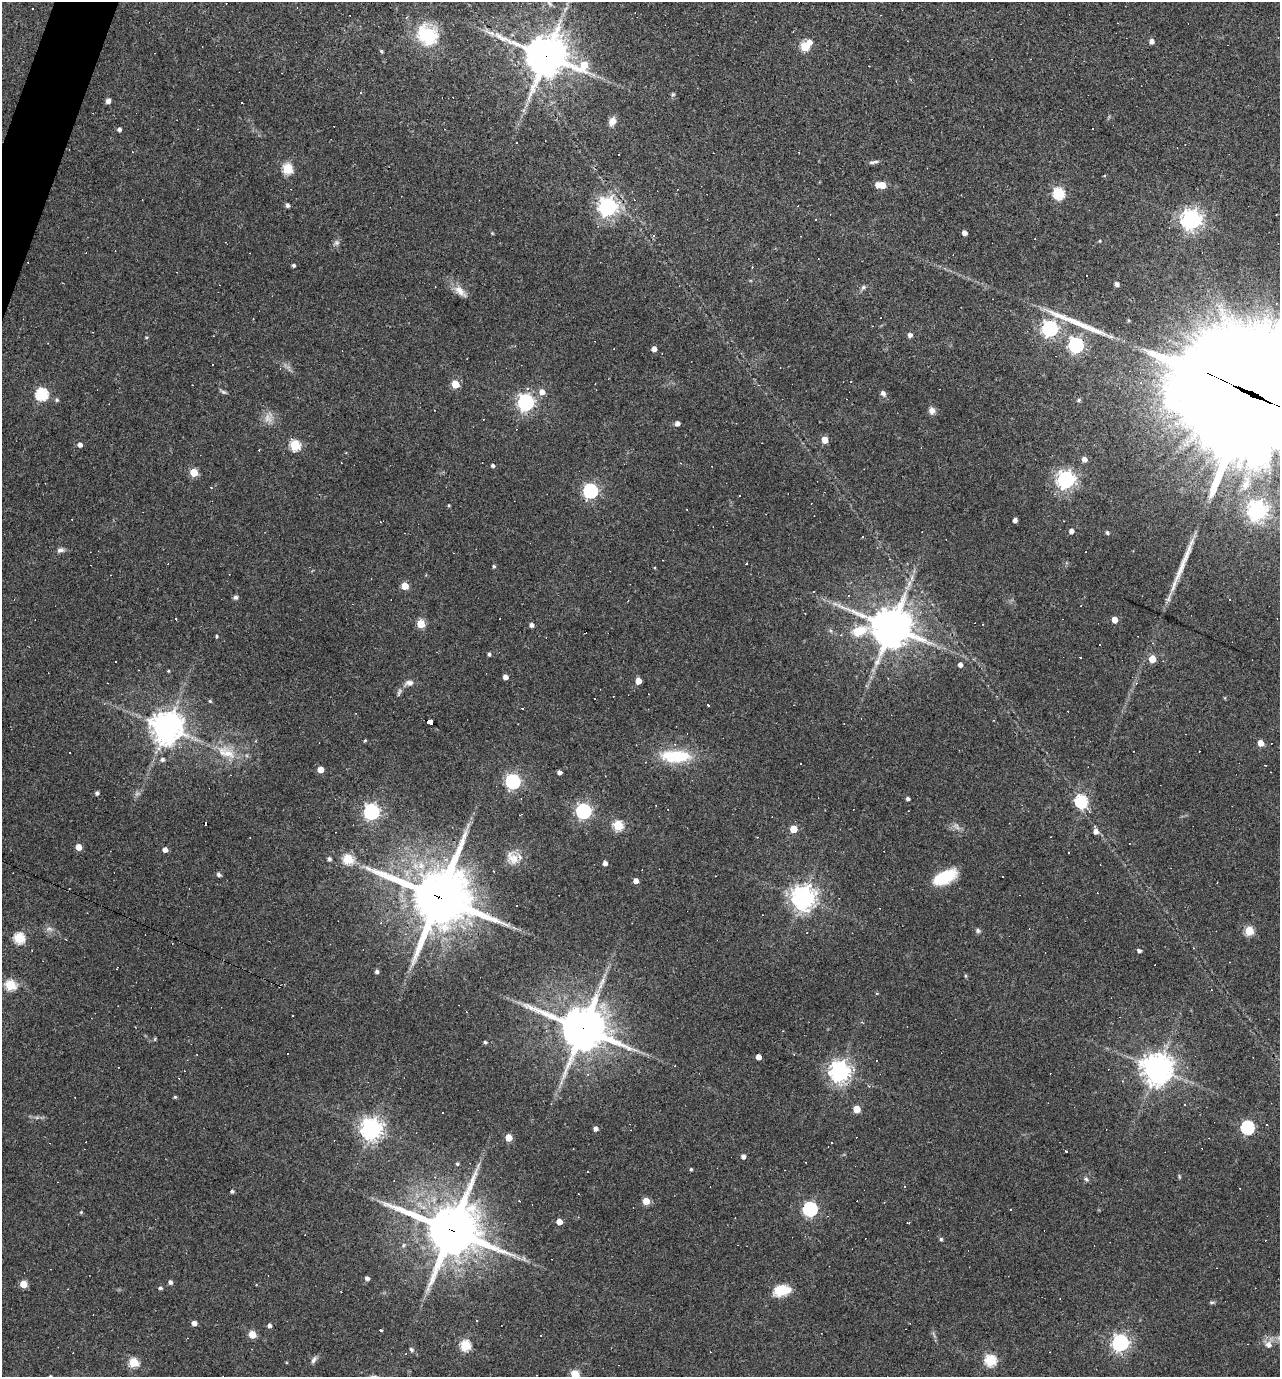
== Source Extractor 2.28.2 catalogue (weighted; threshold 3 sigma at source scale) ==
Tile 11 of 4 x 4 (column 3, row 3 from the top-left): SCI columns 2692-3969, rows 1376-2750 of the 5514 x 5499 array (HDU 1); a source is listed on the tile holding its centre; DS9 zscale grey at full resolution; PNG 1282 x 1379 px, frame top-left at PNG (2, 2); no overlay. Shown black and unused: <1% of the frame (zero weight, under 3 of 4 exposures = <1% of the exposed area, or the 3 px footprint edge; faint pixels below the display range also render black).
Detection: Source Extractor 2.28.2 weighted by HDU 2 'WHT'; one run over the whole footprint, this tile lists its part. Background 0.0693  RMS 0.0056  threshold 0.0251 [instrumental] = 3 sigma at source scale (4.5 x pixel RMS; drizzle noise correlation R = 1.50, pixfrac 1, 0.05/0.05 arcsec/px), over >= 5 px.
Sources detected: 269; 4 too faint to see at this stretch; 1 inside a brighter object's white glare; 75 cosmic-ray / hot-pixel residue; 4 long thin detections or spike segments (spike, bleed or trail) — not listed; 2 inside a brighter listed object's ellipse — not listed separately; the other 183 listed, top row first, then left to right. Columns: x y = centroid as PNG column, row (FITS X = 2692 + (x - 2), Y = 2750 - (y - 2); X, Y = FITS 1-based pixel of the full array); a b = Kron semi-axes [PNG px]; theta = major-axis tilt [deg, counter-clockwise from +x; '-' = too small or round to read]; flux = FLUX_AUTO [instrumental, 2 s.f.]
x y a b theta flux
33 9 2 2 - 0.42
427 35 28 24 -42 30
1152 41 4 4 - 3
810 42 6 5 - 3.3
805 46 5 5 - 30
381 51 4 4 - 0.88
546 56 14 13 - 1600
584 65 13 9 26 20
673 94 6 5 - 0.9
108 101 6 5 - 2.1
612 121 10 8 70 4.3
1092 128 3 3 - 4.8
119 129 4 4 - 1.6
873 162 13 4 9 1.7
288 169 5 5 - 41
1104 176 4 3 - 0.46
882 185 5 5 - 9.2
1059 193 6 6 - 54
287 205 5 4 - 1.6
607 207 7 7 - 260
1191 219 7 7 - 360
492 233 5 3 - 0.51
964 233 4 4 - 3.2
653 236 3 3 - 4.6
336 243 8 7 - 1.7
293 265 4 3 - 1.3
1086 275 3 3 - 2.6
1116 284 4 4 - 2.3
863 287 8 5 39 1.3
460 291 22 9 -43 5.6
1050 328 6 6 - 180
910 335 4 4 - 2.5
146 337 5 4 - 0.6
1076 345 6 6 - 140
654 349 5 4 - 3.4
455 384 5 5 - 15
223 392 9 4 -24 1.1
542 392 6 6 - 4.1
883 393 7 5 -54 2
42 394 6 6 - 70
1255 395 90 35 -25 32000
57 400 5 5 - 1
1078 400 6 4 29 0.81
526 402 6 6 - 200
932 411 9 8 - 2.8
268 418 15 12 80 5.3
677 423 4 4 - 3
824 440 4 4 - 9
80 445 5 4 - 2.5
295 445 6 5 - 44
1084 459 5 5 - 3.7
493 465 4 4 - 1.3
194 472 5 5 - 20
1066 479 7 7 - 260
1246 483 25 11 75 12
211 487 3 2 - 0.51
590 491 6 6 - 130
449 505 4 3 - 0.62
1257 510 7 7 - 280
1015 520 4 4 - 2.5
1064 521 2 2 - 0.29
1071 531 4 4 - 2.9
1107 533 5 4 - 1.3
862 537 3 3 - 2.7
60 550 9 6 19 2
494 566 4 4 - 0.88
405 586 5 5 - 12
236 597 6 6 - 1.3
1114 620 5 4 - 6.8
421 624 5 5 - 17
531 625 4 4 - 2.3
891 627 16 13 -3 1600
217 636 4 3 - 0.78
1153 643 4 3 - 0.57
1100 645 3 3 - 0.96
489 654 4 3 - 1.1
1080 657 2 2 - 0.35
1152 659 5 5 - 14
960 665 4 4 - 2.5
168 671 3 3 - 0.56
505 677 4 4 - 3.2
638 681 5 4 - 5.7
409 683 11 7 11 2.8
1136 683 4 4 - 0.84
399 692 10 4 70 1.4
594 699 3 3 - 1.7
210 701 5 4 - 0.74
708 705 3 3 - 6.8
522 708 3 2 - 0.4
430 722 8 4 -28 81
167 727 10 10 - 850
365 740 4 4 - 0.6
1260 743 5 4 - 6.8
226 752 31 15 -22 15
676 756 36 14 -1 29
162 759 6 5 - 1.6
1265 765 3 2 - 0.29
320 769 5 5 - 7
559 772 4 4 - 2.3
513 781 6 6 - 130
97 793 4 4 - 1.6
908 799 4 3 - 1.5
1081 801 6 6 - 67
583 811 6 6 - 150
371 812 6 6 - 160
618 825 5 5 - 35
956 826 12 7 -43 2.7
793 829 5 5 - 13
1096 832 5 5 - 3.2
79 847 5 4 - 6.2
165 850 5 4 - 3.2
1069 852 3 3 - 4.4
512 858 21 15 -47 8.2
329 859 5 4 - 1.6
348 859 5 5 - 37
605 863 4 4 - 2.6
494 871 3 2 - 0.56
219 875 5 4 - 1.7
1002 876 3 3 - 1.6
944 877 23 11 26 25
636 881 4 4 - 3.5
439 897 21 20 - 3400
803 898 8 7 - 540
49 929 11 5 -15 2.1
978 931 6 6 - 1.2
1249 931 5 5 - 28
19 938 6 5 - 46
172 943 3 2 - 0.49
1139 951 5 4 - 1.5
117 968 4 2 - 0.75
377 972 5 5 - 1.2
966 976 5 3 - 0.64
10 985 6 5 - 38
877 993 5 3 - 0.49
293 1015 3 2 - 0.44
583 1028 16 14 -23 2000
155 1039 6 3 72 0.57
485 1042 4 3 - 1
287 1054 3 2 - 1.1
758 1057 4 4 - 4.9
1157 1068 10 10 - 780
839 1071 7 7 - 360
175 1097 4 4 - 0.78
857 1109 5 5 - 11
1248 1127 6 6 - 86
371 1129 7 7 - 420
595 1129 4 4 - 2.5
509 1138 5 5 - 11
1066 1151 3 3 - 3.6
743 1156 4 4 - 2.4
457 1164 4 3 - 1.1
691 1169 4 3 - 0.75
588 1172 3 3 - 0.9
1086 1179 7 5 -45 1.2
232 1191 4 3 - 1.2
579 1194 2 2 - 0.32
519 1201 3 2 - 0.52
646 1201 5 5 - 11
810 1209 6 6 - 110
1010 1210 3 2 - 0.45
81 1212 4 4 - 0.67
559 1222 4 4 - 6.5
909 1222 3 3 - 1.1
452 1230 20 18 -19 2600
941 1239 4 4 - 0.95
367 1278 4 4 - 2
170 1282 5 4 - 1.9
23 1284 5 5 - 11
160 1288 5 4 - 1.1
782 1290 20 12 13 12
1212 1302 9 3 5 0.86
194 1323 4 4 - 3.4
269 1325 4 4 - 1.7
380 1330 3 3 - 12
252 1335 5 5 - 14
1120 1342 6 6 - 200
1268 1344 8 7 - 3.5
465 1345 5 5 - 43
411 1350 6 5 - 1.2
314 1360 10 6 53 1.9
990 1361 6 6 - 48
134 1362 5 5 - 30
575 1374 5 5 - 23
Overlapping masked pixels (flux is a lower limit): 7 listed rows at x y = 546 56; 1255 395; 430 722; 439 897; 583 1028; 839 1071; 452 1230
Isophote crosses this tile's border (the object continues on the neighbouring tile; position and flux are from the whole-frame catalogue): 2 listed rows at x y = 1255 395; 575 1374